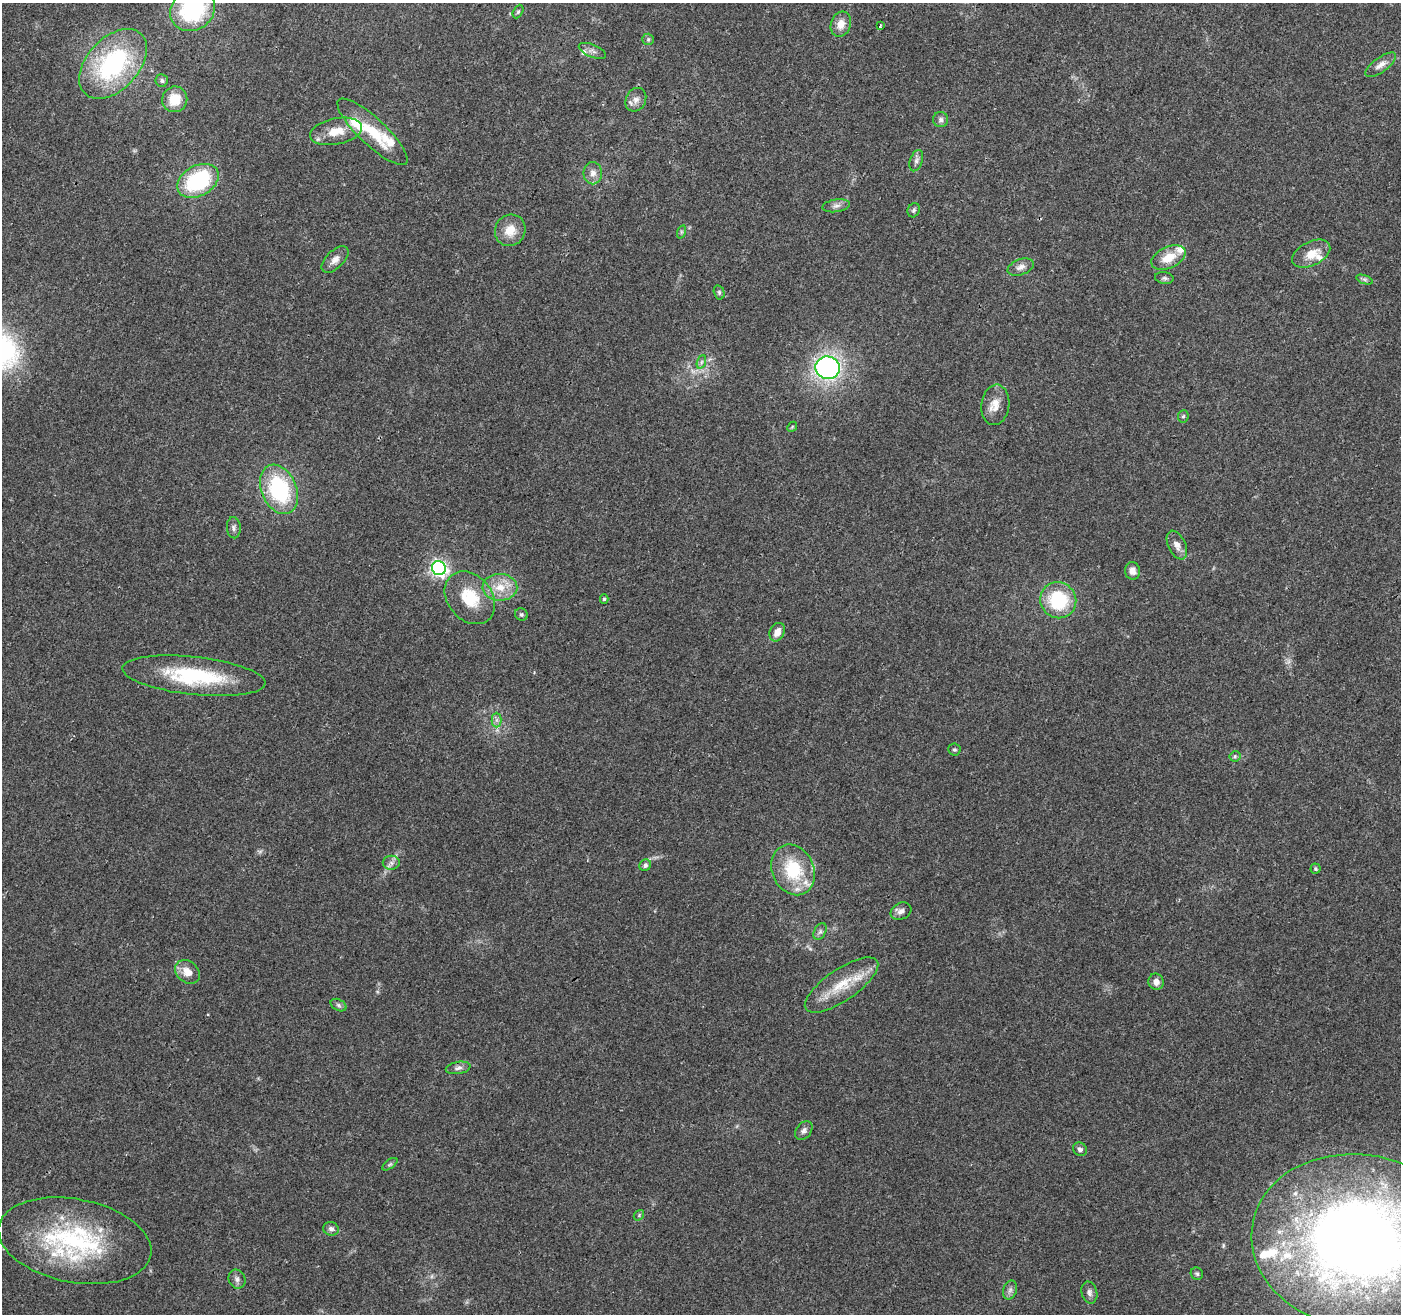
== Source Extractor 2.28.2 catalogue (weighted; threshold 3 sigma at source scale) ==
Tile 10 of 4 x 4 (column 2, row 3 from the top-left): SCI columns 1406-2804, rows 1524-2835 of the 5612 x 5735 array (HDU 1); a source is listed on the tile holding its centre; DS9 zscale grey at full resolution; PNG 1403 x 1316 px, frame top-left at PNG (2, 3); each listed source drawn as its Kron ellipse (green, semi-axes under 4 px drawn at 4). Shown black and unused: <1% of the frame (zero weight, under 3 of 4 exposures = <1% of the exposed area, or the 3 px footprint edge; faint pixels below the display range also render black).
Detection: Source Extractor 2.28.2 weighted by HDU 2 'WHT'; one run over the whole footprint, this tile lists its part. Background 0.0458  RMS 0.0038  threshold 0.017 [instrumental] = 3 sigma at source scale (4.5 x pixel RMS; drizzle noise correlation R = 1.50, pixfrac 1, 0.0396/0.0396 arcsec/px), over >= 5 px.
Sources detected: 83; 2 too faint to see at this stretch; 1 inside a brighter object's white glare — neither listed nor drawn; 10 inside a brighter listed object's ellipse — not listed separately; the other 70 listed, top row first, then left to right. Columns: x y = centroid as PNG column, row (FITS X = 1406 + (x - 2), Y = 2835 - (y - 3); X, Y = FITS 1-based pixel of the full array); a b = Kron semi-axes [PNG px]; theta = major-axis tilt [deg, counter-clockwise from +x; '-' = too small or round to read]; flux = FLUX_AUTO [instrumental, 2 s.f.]
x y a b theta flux
193 10 23 20 35 38
518 12 7 4 63 0.62
841 24 13 10 72 4.1
880 26 3 2 - 0.91
648 39 6 5 - 0.63
592 51 14 6 -23 1.7
113 64 41 26 47 48
1381 65 18 7 36 2.8
162 80 6 6 - 0.89
175 99 13 12 - 7.4
636 100 12 10 62 2.5
941 120 7 7 - 1.4
336 131 26 13 11 8.1
372 132 46 13 -43 15
916 161 11 6 70 1.5
593 173 11 9 90 2.7
198 181 22 15 29 35
836 206 14 6 8 1.7
914 210 7 6 - 0.8
510 230 16 15 - 6.3
681 232 7 4 72 0.59
1311 254 20 12 26 6.1
1168 258 18 10 25 6.7
335 260 17 9 45 2.9
1021 267 14 7 20 2.2
1164 278 9 6 -9 0.91
1365 279 8 4 -19 0.75
719 292 7 5 -75 0.74
701 362 7 4 71 0.88
828 368 12 11 - 86
995 405 20 14 84 5
1183 416 6 5 - 0.78
792 427 5 4 - 0.45
279 489 26 17 -67 38
234 528 10 7 -86 1.3
1177 545 15 8 -64 2.9
439 568 7 7 - 120
1132 571 9 7 -77 2.8
500 587 17 13 -2 7.4
470 598 29 22 -50 15
604 599 5 4 - 0.57
1058 600 18 17 - 24
521 614 6 6 - 0.74
777 632 9 7 64 3.4
194 676 72 19 -6 34
496 720 7 5 -90 1.2
954 750 6 6 - 0.7
1235 756 5 5 - 0.65
391 863 8 7 - 1.6
645 865 6 5 - 1.2
1315 869 5 5 - 0.66
793 870 26 21 -66 20
901 911 11 8 28 1.9
820 932 9 6 63 1.2
187 972 13 10 -41 4.6
1156 982 8 7 - 2.2
842 985 43 16 34 13
338 1005 8 5 -28 0.9
458 1068 12 6 10 1.6
804 1131 10 7 50 1.4
1080 1149 7 6 - 1.2
390 1164 9 4 35 0.74
639 1215 6 4 49 0.57
331 1229 8 6 -19 1.3
75 1241 77 41 -11 64
1359 1241 108 87 -8 420
1197 1274 6 6 - 0.77
237 1279 10 8 -66 1.6
1010 1290 10 6 74 1.4
1089 1292 11 7 -74 1.6
Isophote crosses this tile's border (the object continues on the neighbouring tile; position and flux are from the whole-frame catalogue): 2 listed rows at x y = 193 10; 1359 1241